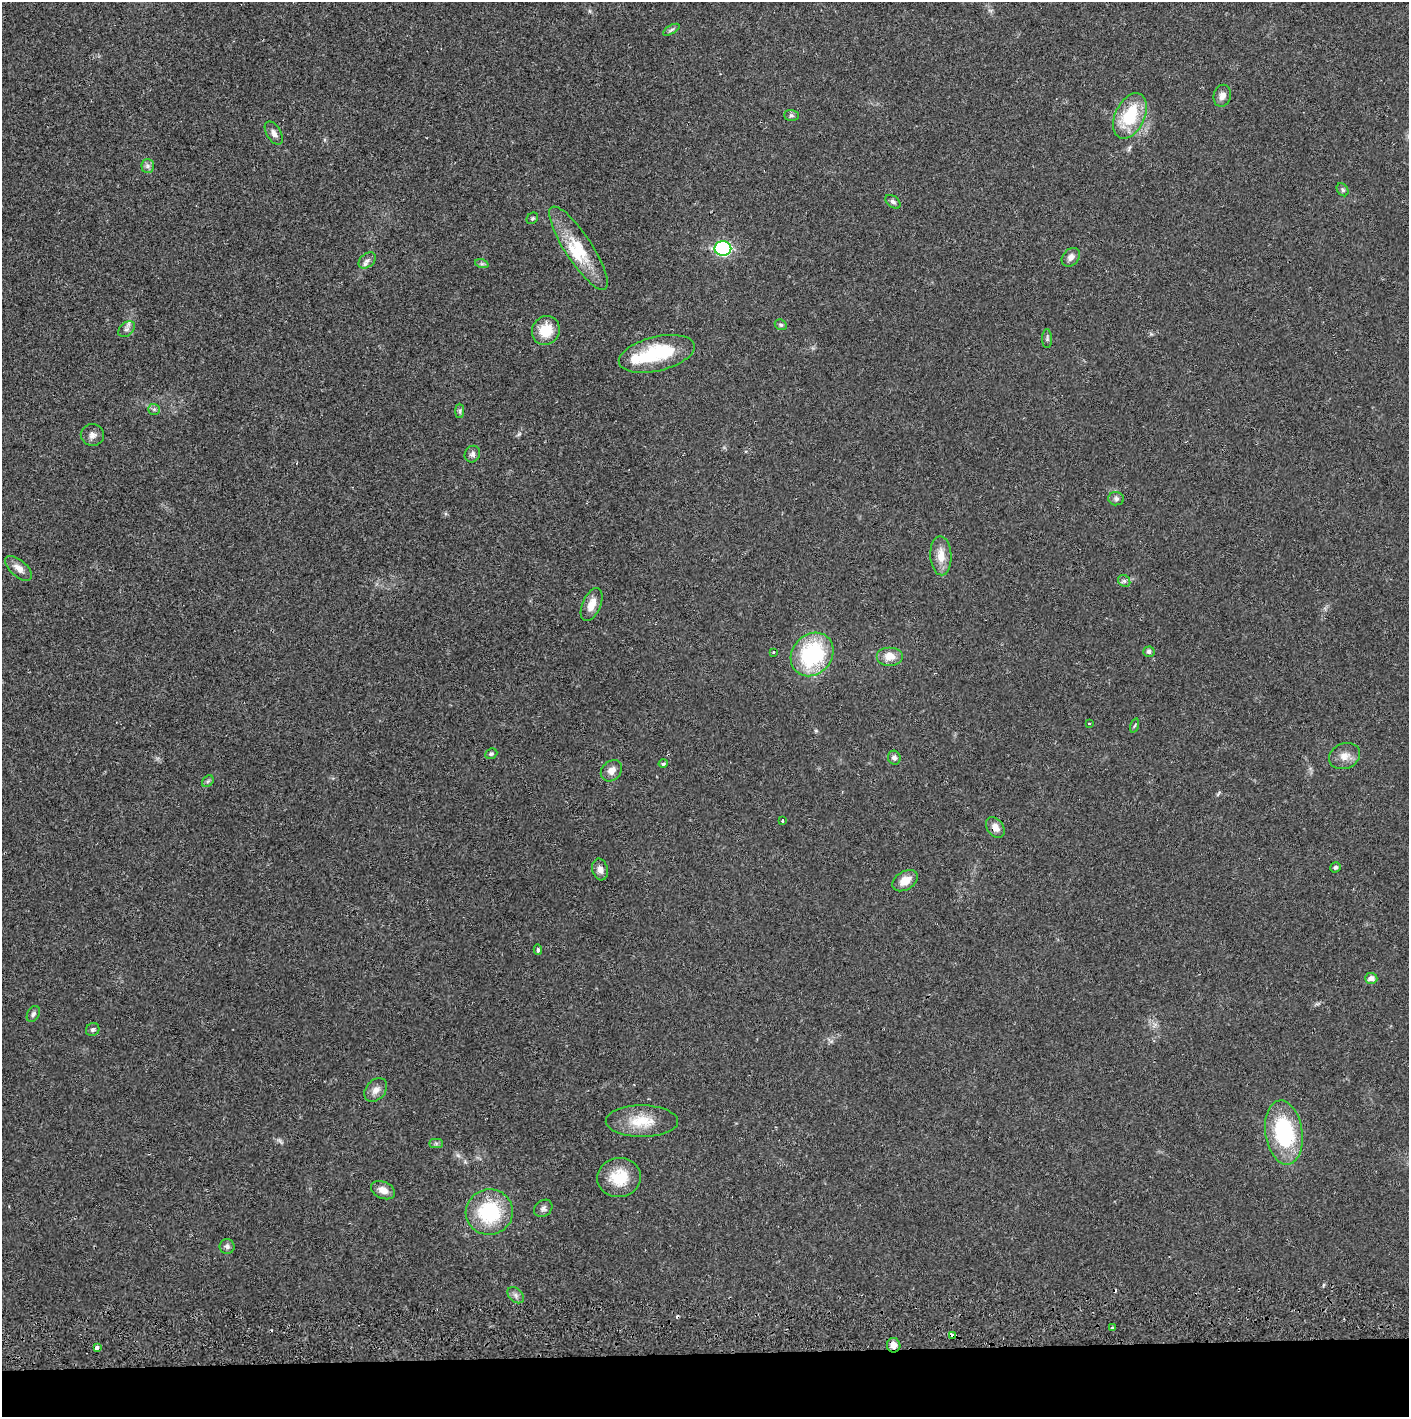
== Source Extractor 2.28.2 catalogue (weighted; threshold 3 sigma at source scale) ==
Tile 8 of 3 x 3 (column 2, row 3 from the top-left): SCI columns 1411-2817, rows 57-1471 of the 4230 x 4359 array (HDU 1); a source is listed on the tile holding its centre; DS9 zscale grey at full resolution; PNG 1411 x 1419 px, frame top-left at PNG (2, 2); each listed source drawn as its Kron ellipse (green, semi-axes under 4 px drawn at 4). Shown black and unused: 4% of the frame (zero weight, under 2 of 3 exposures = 3% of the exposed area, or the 3 px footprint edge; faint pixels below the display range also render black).
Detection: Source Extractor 2.28.2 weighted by HDU 2 'WHT'; one run over the whole footprint, this tile lists its part. Background 0.0216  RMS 0.0034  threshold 0.0155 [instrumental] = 3 sigma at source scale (4.5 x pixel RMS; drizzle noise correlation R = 1.50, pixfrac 1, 0.05/0.05 arcsec/px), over >= 5 px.
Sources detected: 69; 1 too faint to see at this stretch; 1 inside a brighter object's white glare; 2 cosmic-ray / hot-pixel residue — neither listed nor drawn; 2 inside a brighter listed object's ellipse — not listed separately; the other 63 listed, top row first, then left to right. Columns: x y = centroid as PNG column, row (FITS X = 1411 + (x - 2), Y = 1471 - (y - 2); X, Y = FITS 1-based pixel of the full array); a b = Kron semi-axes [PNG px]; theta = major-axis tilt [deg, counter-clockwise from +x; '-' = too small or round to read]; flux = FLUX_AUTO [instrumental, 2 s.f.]
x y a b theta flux
671 30 9 4 30 0.79
1222 96 11 8 75 2
791 115 7 5 -2 0.68
1130 116 24 14 65 16
274 133 13 7 -58 1.6
148 166 7 6 - 1
1342 190 7 5 -56 0.65
893 202 9 5 -38 0.95
532 218 6 5 - 0.51
578 248 49 13 -57 12
723 249 8 7 - 52
1071 257 10 8 47 1.8
367 260 10 6 40 1.3
482 264 7 4 -18 0.59
781 325 6 5 - 0.54
126 329 9 6 41 1.3
546 330 15 13 63 7.7
1047 339 9 5 -90 0.72
657 354 39 17 13 20
154 409 6 5 - 0.65
460 411 7 4 90 0.69
92 435 11 11 - 1.8
472 454 8 7 - 1.1
1116 499 8 7 - 1
941 556 19 10 -87 4.5
19 568 16 8 -41 2.7
1124 581 6 5 - 0.81
592 605 17 9 67 3.9
773 652 4 3 - 0.4
1149 652 6 5 - 1.1
812 654 23 19 48 34
890 656 13 9 0 4.1
1089 724 4 3 - 0.27
1135 726 7 3 71 0.43
491 754 6 5 - 0.61
1345 756 16 12 22 3.4
894 758 7 6 - 1.1
663 763 4 4 - 0.87
611 771 12 9 44 2.5
208 781 6 5 - 0.63
782 821 3 3 - 0.47
995 827 11 8 -54 2.5
1335 867 5 5 - 0.73
600 869 11 7 -74 1.8
905 881 14 9 32 3.7
538 950 5 4 - 0.55
1371 978 6 5 - 1.6
33 1014 8 6 62 0.88
93 1029 7 6 - 0.82
376 1090 13 9 49 2.5
642 1121 36 16 0 9.7
1284 1133 32 18 -82 33
436 1143 7 4 0 0.64
619 1177 22 19 8 9.8
383 1190 12 8 -25 2.8
543 1208 10 8 38 1.1
489 1212 23 23 - 24
227 1246 7 7 - 1.1
516 1295 9 6 -43 1.2
1112 1328 3 3 - 1.1
952 1335 4 3 - 1.7
894 1345 7 6 - 2.7
97 1347 4 3 - 8.3
Overlapping masked pixels (flux is a lower limit): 3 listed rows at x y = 995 827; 952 1335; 894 1345